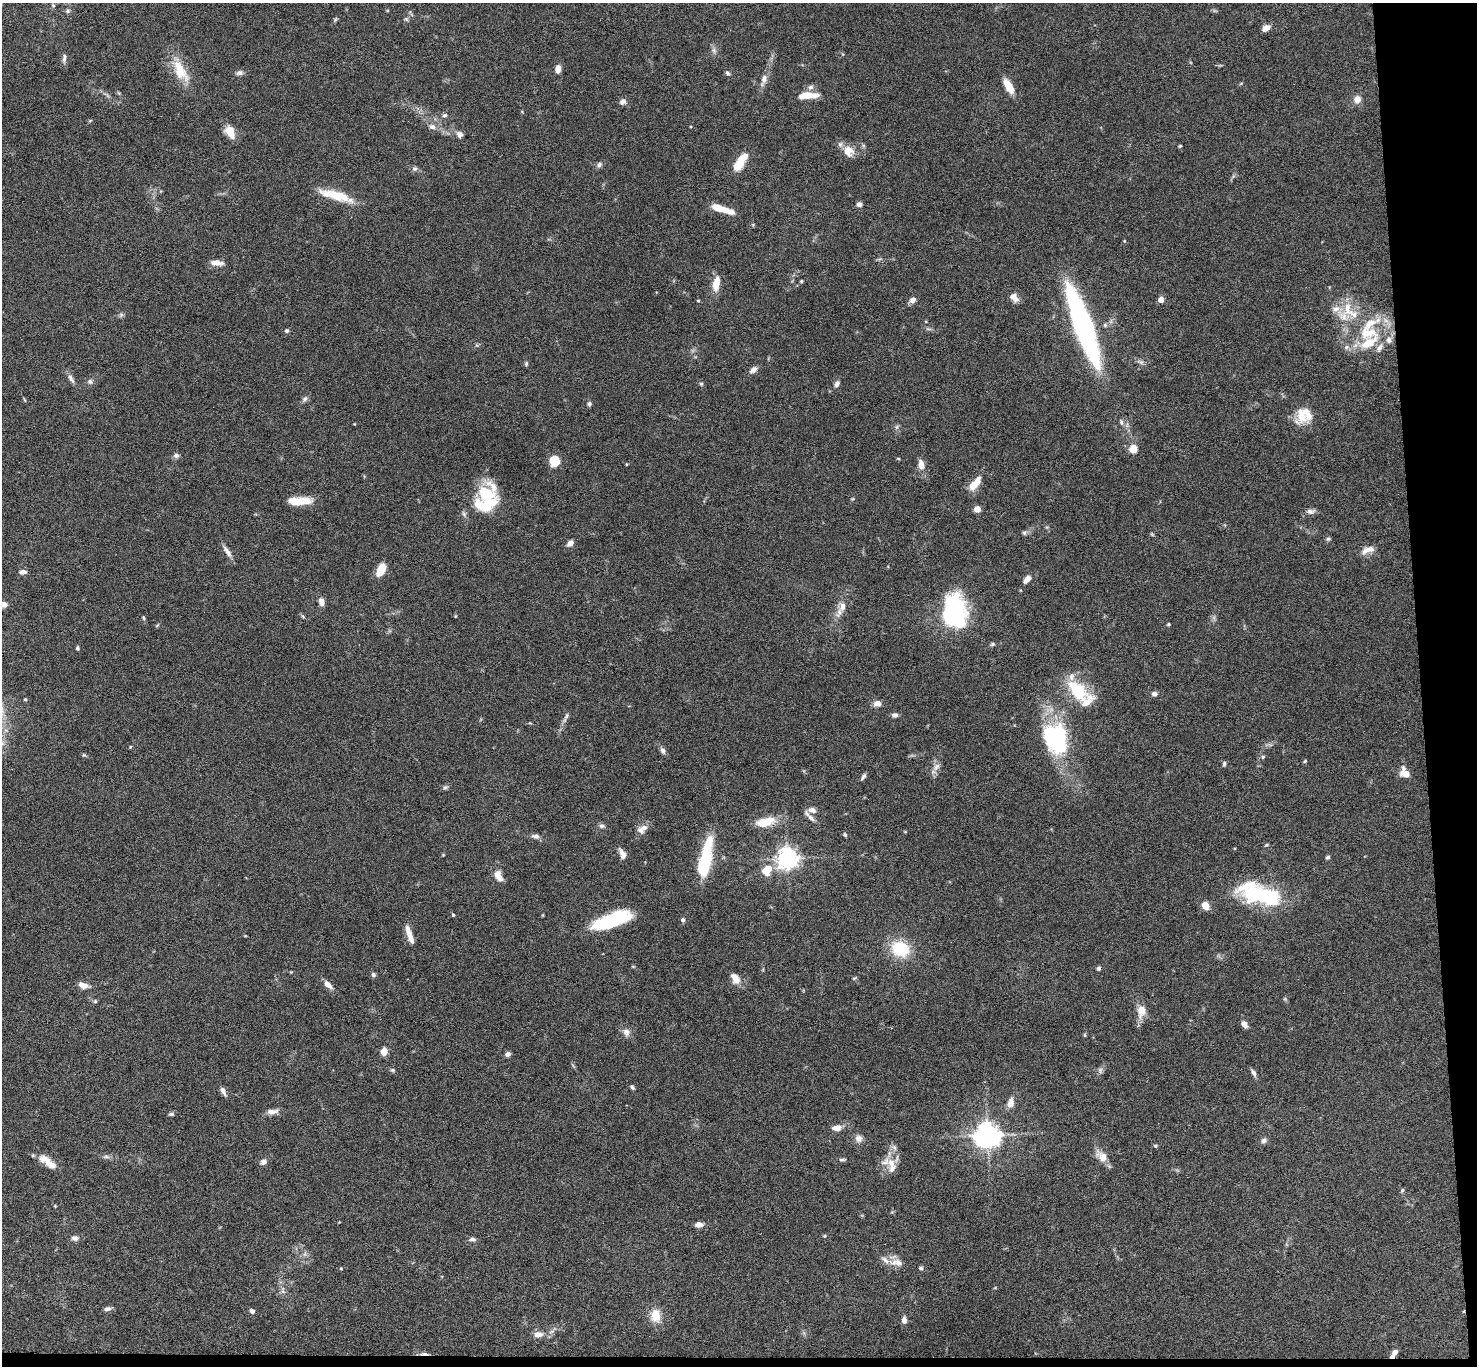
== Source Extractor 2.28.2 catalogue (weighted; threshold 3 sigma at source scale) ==
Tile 9 of 3 x 3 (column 3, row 3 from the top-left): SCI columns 2953-4427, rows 182-1545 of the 4427 x 4397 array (HDU 1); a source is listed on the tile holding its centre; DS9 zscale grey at full resolution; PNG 1479 x 1368 px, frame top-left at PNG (2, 3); no overlay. Shown black and unused: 5% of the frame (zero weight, under 4 of 8 exposures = <1% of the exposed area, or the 3 px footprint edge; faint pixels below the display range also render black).
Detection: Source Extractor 2.28.2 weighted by HDU 2 'WHT'; one run over the whole footprint, this tile lists its part. Background 0.0565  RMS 0.0038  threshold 0.0154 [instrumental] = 3 sigma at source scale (4.09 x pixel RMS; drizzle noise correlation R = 1.36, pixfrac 0.8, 0.05/0.05 arcsec/px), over >= 5 px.
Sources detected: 190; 2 inside a brighter object's white glare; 1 cosmic-ray / hot-pixel residue — not listed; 19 inside a brighter listed object's ellipse — not listed separately; the other 168 listed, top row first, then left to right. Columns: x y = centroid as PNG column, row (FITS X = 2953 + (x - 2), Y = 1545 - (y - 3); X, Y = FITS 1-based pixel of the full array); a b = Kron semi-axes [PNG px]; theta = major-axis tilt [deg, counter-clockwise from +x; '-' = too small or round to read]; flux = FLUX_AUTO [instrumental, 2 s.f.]
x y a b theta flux
53 5 6 5 - 0.49
68 11 7 5 27 0.73
335 19 6 4 32 0.49
1265 28 9 6 30 2.5
714 50 8 6 -70 1.1
64 58 13 5 86 1.3
558 69 8 5 83 2.5
180 71 32 14 -60 9.8
239 73 9 6 7 1.2
727 73 6 4 -41 0.65
764 80 18 7 72 2.5
810 87 8 7 - 1.2
1009 87 17 7 -60 5.7
808 95 24 7 2 5.3
1357 99 8 8 - 2.6
623 102 9 7 37 1.3
445 115 7 6 - 0.82
432 127 9 7 -13 1.6
230 132 15 10 -61 4.5
460 134 8 7 - 1.4
1180 146 5 3 - 0.37
848 151 14 13 - 4.5
599 165 8 6 71 0.96
738 166 13 8 39 5.4
415 169 7 7 - 0.89
336 195 41 10 -16 11
859 204 7 6 - 1.1
722 209 27 6 -18 6.1
217 263 15 6 -4 2.6
801 281 4 3 - 0.42
716 283 18 8 78 5
1014 297 12 7 -46 2.6
912 300 9 6 32 1.5
1161 300 4 4 - 4.3
698 301 4 3 - 0.33
1347 308 25 12 -88 7.9
121 315 7 6 - 0.73
1083 325 66 14 -70 110
1105 325 6 5 - 0.67
287 331 6 5 - 0.68
1368 333 30 19 5 15
526 364 6 5 - 0.54
753 370 10 6 34 1.7
71 379 15 5 -56 1.5
90 381 8 7 - 1
701 384 5 4 - 0.49
837 384 10 6 60 1.1
305 399 9 6 53 1
589 404 6 5 - 0.72
1301 414 26 18 -66 6.7
1121 422 7 5 -76 0.83
897 427 7 4 89 0.68
1133 449 8 8 - 4.1
176 455 6 6 - 1.2
898 459 5 3 - 0.33
554 461 9 9 - 7.7
921 465 12 7 -81 2.9
975 484 18 8 50 5.2
486 497 29 22 85 24
296 501 24 9 0 6.4
977 509 5 4 - 5.3
1311 511 13 7 4 1.4
1024 532 7 6 - 0.71
1152 534 6 3 -53 0.39
1328 539 6 5 - 0.64
570 543 8 6 47 2
1368 550 19 8 20 3
227 552 18 6 -56 2
381 570 13 7 65 6.6
23 572 8 5 5 1.4
1027 579 11 6 49 2
321 602 9 6 -76 2
3 604 7 6 - 2
843 606 15 8 75 3.1
953 611 28 20 87 53
303 616 8 3 -45 0.48
144 618 6 4 -87 0.44
1168 624 4 4 - 0.48
992 644 6 5 - 0.61
77 648 5 4 - 0.56
1077 690 34 19 -48 15
1154 694 5 5 - 1.5
25 699 4 3 - 0.4
877 703 9 7 15 2.1
895 715 8 6 2 1.1
566 716 10 5 66 0.97
1055 738 33 25 -72 39
130 747 4 3 - 0.3
663 750 10 6 -62 1.2
84 755 5 5 - 0.42
1263 757 5 5 - 0.52
1305 761 6 3 46 0.37
1224 764 7 4 87 0.65
936 767 12 7 48 1.7
1405 773 10 7 -52 5.1
863 777 9 4 55 0.9
445 788 7 6 - 0.75
812 810 10 7 -15 2.1
811 817 15 6 -41 1.7
766 822 26 11 13 7.2
602 826 8 5 -1 0.94
644 828 12 9 25 2.2
845 835 5 5 - 0.65
536 836 10 7 -3 1.3
1267 845 5 3 - 0.39
622 854 13 6 -67 2.1
1328 857 5 4 - 0.62
705 858 41 11 79 22
787 858 7 7 - 250
767 870 13 10 49 6.4
498 876 13 8 -63 3.2
1262 895 51 17 -9 32
1205 906 10 8 -64 2.8
453 915 4 3 - 0.44
683 920 6 5 - 0.76
608 922 41 12 18 23
408 931 17 7 -70 2.6
900 949 17 14 -26 17
1099 968 5 5 - 0.76
373 975 6 5 - 0.84
854 978 7 3 36 0.38
735 979 15 10 -66 3.1
328 984 12 6 -42 2.4
83 985 12 6 -17 2.7
95 1001 6 5 - 0.49
1141 1011 16 11 89 4
1244 1024 9 6 -54 1.9
626 1032 11 9 -55 1.9
1085 1035 5 3 - 0.33
384 1051 6 5 - 3.9
508 1054 7 5 31 0.98
392 1070 7 5 -26 0.57
1100 1070 8 6 -77 0.91
1254 1073 11 5 -62 1.1
632 1087 7 4 -51 0.67
223 1091 11 5 -60 1.5
1010 1103 13 8 77 2.7
272 1112 16 6 10 2.1
171 1114 7 4 8 0.64
836 1128 12 7 4 2.4
987 1135 8 7 - 400
859 1138 10 9 - 1.9
1264 1141 7 6 - 1.2
1155 1146 6 4 -2 0.49
894 1147 9 6 -62 1.2
1102 1156 19 12 -50 3.9
106 1157 10 4 0 0.87
842 1159 11 3 3 0.66
263 1162 8 7 - 1.4
891 1163 12 11 - 4.1
50 1164 17 9 -29 3.6
1402 1190 6 4 69 0.54
55 1206 4 4 - 0.28
699 1225 7 5 -5 2.6
824 1236 5 4 - 0.38
75 1238 10 7 -3 1.4
472 1239 9 5 -2 1.1
305 1254 7 4 71 0.72
896 1262 21 10 -6 3.5
341 1268 5 3 - 0.3
921 1268 5 5 - 0.62
283 1292 7 4 -20 0.68
107 1309 9 5 8 1.1
252 1311 6 5 - 1
655 1315 17 12 89 5.8
904 1320 8 6 -90 1.6
538 1334 13 8 5 2.5
1395 1352 7 6 - 2.6
Isophote crosses this tile's border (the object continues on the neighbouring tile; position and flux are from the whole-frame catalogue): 1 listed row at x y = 3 604